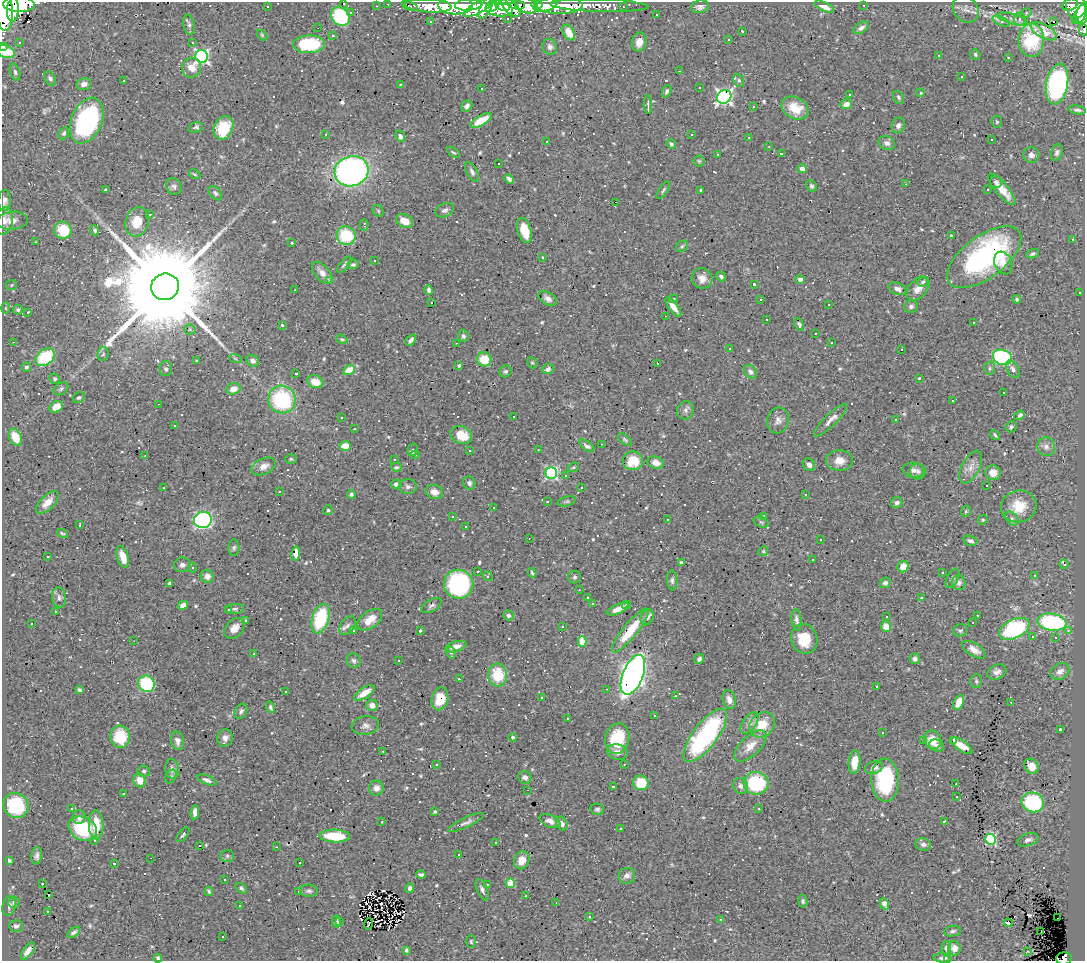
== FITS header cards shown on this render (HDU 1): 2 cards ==
NAXIS1  =                 1083
NAXIS2  =                  959

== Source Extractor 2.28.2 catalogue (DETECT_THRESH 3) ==
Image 1083 x 959 px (HDU 1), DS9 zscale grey, 1 PNG px = 1 image px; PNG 1087 x 963 px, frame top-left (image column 1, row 959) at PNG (2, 2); each listed source drawn as its Kron ellipse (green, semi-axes under 4 px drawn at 4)
Background 0.5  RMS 0.035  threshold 0.104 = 3 sigma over >= 5 px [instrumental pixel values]
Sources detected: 725; of the 725, the 500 brightest by FLUX_AUTO listed and drawn (225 fainter detections omitted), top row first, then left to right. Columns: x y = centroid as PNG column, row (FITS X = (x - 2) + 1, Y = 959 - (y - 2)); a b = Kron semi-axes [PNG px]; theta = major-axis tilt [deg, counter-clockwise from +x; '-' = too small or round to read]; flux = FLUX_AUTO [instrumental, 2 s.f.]
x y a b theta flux
343 3 3 3 - 29
19 4 16 8 -2 1300
388 4 2 2 - 6.2
455 5 17 9 0 1000
469 5 13 6 5 650
493 5 8 5 42 270
503 5 7 5 -27 350
518 5 7 4 -4 200
526 5 11 7 -16 940
537 5 5 3 - 190
545 5 13 6 14 970
599 5 49 6 -2 170
864 5 3 2 - 3.5
1070 5 8 5 16 120
267 6 3 2 - 4.6
376 6 3 2 - 4.2
410 6 9 2 -24 5.1
428 6 23 7 -4 260
559 6 24 8 0 510
1076 6 17 9 -75 310
479 7 17 5 29 510
511 7 12 6 -44 700
623 7 4 3 - 7.3
700 7 9 6 10 8
824 7 10 4 -24 17
486 8 12 5 63 330
966 9 14 12 -48 17
13 10 12 6 86 1100
499 10 14 6 -3 420
1081 10 9 3 53 270
4 11 20 8 -86 3300
350 13 4 3 - 3.2
1026 13 6 4 31 4.4
656 15 3 2 - 3
1082 15 9 6 80 280
340 16 10 8 -44 170
508 18 3 2 - 3.6
1012 19 16 5 -16 12
1020 19 6 6 - 7.2
1076 20 4 3 - 16
1001 21 9 4 -25 48
1054 21 3 3 - 520
431 22 3 2 - 3.5
189 25 10 5 -78 6.2
317 28 3 2 - 8.6
861 28 8 5 34 9.1
1083 30 6 2 -86 7.8
742 31 3 2 - 3.1
1044 31 14 7 -30 24
569 32 8 5 -60 32
262 35 6 4 -46 3.1
333 36 4 3 - 3.9
729 39 3 3 - 77
1031 40 17 12 89 91
19 42 3 3 - 6.3
639 42 9 7 78 19
192 43 3 3 - 3.9
309 44 16 9 2 140
3 46 3 2 - 15
550 47 8 7 - 8.2
6 52 9 6 -21 40
975 54 5 5 - 3.9
202 56 6 6 - 530
939 56 3 3 - 200
1008 57 3 3 - 12
192 68 10 9 - 25
679 71 3 2 - 3.3
15 72 8 5 -75 6
962 77 3 3 - 21
50 79 7 5 -61 6.5
739 80 6 5 - 5.3
123 81 3 3 - 50
84 84 7 6 - 12
1057 84 20 10 79 420
401 85 3 3 - 33
699 87 3 3 - 7.7
482 89 3 3 - 7.6
667 91 6 4 67 5.6
921 93 4 3 - 3.2
850 94 3 3 - 3.5
724 97 7 6 - 690
898 97 7 5 -58 5.1
648 104 9 2 89 9
846 104 6 5 - 14
467 106 6 5 - 7.3
753 107 3 3 - 3.2
795 108 14 10 -30 45
1077 110 9 3 -9 5.3
481 120 12 5 29 41
87 121 24 15 67 330
997 122 6 5 - 3.4
898 125 8 6 72 8.1
196 127 8 5 15 6.6
223 128 12 9 65 79
64 133 6 5 - 5.5
326 134 3 2 - 3.7
691 135 3 3 - 9.4
400 136 6 4 -67 8.1
749 138 3 2 - 3.2
992 140 3 3 - 60
546 141 3 3 - 34
887 143 8 6 -25 8.6
671 144 5 4 - 5.5
769 146 3 3 - 4.8
453 152 7 3 -34 3.2
1057 152 8 5 72 6
718 154 3 3 - 9.1
781 154 3 3 - 5.1
1031 155 8 8 - 9.9
699 161 5 5 - 3.6
498 163 3 3 - 8.2
802 169 5 4 - 11
351 171 17 15 17 700
472 172 10 5 -61 7.3
195 174 6 4 -27 3.4
509 179 5 3 - 6.1
996 182 6 5 - 6.8
906 184 3 2 - 3.2
174 186 8 7 - 7.3
811 186 6 5 - 5.2
1002 189 20 6 -50 36
106 190 3 3 - 18
663 190 10 3 56 4.4
701 190 4 3 - 4.2
988 190 3 3 - 42
215 193 8 5 -50 5.7
5 200 10 6 85 9
615 202 3 2 - 710
445 210 10 6 23 8
378 211 6 5 - 3.8
150 214 4 3 - 3.4
4 221 14 8 81 13
12 221 15 9 7 17
405 221 9 6 -27 28
137 222 15 11 72 44
364 225 5 2 - 5.3
63 230 9 8 - 64
95 230 5 4 - 7
524 230 13 7 -73 39
951 235 3 3 - 4
346 236 10 9 - 110
1073 239 3 3 - 4.6
36 242 3 3 - 4.2
292 243 3 3 - 7
682 246 6 5 - 4
1033 254 7 4 22 4.9
542 257 3 3 - 27
984 257 43 21 36 410
375 261 3 3 - 26
1003 263 12 8 -68 18
344 265 10 3 51 4.3
353 265 6 4 7 4.1
322 273 13 7 -49 15
721 277 5 4 - 5.2
702 278 10 10 - 19
800 279 4 4 - 12
330 280 3 3 - 41
923 282 5 4 - 5.1
754 284 3 3 - 4.6
11 285 5 5 - 3.2
165 287 14 13 - 89000
897 289 9 6 -20 11
918 289 14 9 48 20
295 290 3 2 - 4.1
429 290 5 3 - 6.2
1080 293 3 3 - 9.4
548 299 10 6 -33 10
673 299 4 3 - 3.2
1017 299 4 4 - 3.3
761 300 3 3 - 96
432 303 3 2 - 5.5
829 305 3 3 - 6.7
911 306 7 6 - 6.2
673 307 11 4 -53 19
5 308 6 4 -89 3
18 310 5 5 - 4.8
28 312 3 3 - 3.1
665 316 3 2 - 49
767 320 3 3 - 55
974 323 3 3 - 23
799 324 7 4 -66 5.1
282 325 3 3 - 3.1
190 329 5 5 - 3.2
815 333 3 3 - 4.9
463 336 6 5 - 5.3
342 339 6 4 -20 3.5
411 340 6 4 47 7.8
14 342 3 2 - 15
456 343 3 2 - 3.8
831 343 3 3 - 120
729 348 3 3 - 7.5
901 349 3 3 - 33
103 354 7 5 83 5.8
45 357 11 7 39 120
1002 357 10 7 -21 260
235 358 6 4 -19 3.3
484 359 7 7 - 34
196 361 3 3 - 3.9
253 361 6 5 - 9.5
532 363 6 4 -67 3.3
657 363 3 2 - 3.6
459 366 3 3 - 5
26 367 5 4 - 5.9
990 368 6 5 - 4.4
166 369 7 6 - 6.3
548 369 6 5 - 8
1013 369 9 6 -60 8.8
349 370 6 4 30 37
506 371 6 5 - 4.7
750 372 7 5 -49 8.9
296 374 3 3 - 45
919 378 4 3 - 6.3
55 379 5 5 - 4.4
315 382 8 6 -21 39
61 389 8 5 37 5.9
233 389 7 5 16 22
1003 393 3 3 - 77
79 398 6 5 - 4.8
282 399 14 13 - 210
952 401 3 2 - 4.6
158 404 3 2 - 3.6
56 407 7 5 30 29
685 410 9 8 - 9.3
1019 415 6 4 33 9.2
514 416 3 2 - 5
341 417 3 3 - 6.3
778 420 13 10 74 15
831 420 22 6 45 15
896 420 3 3 - 24
174 426 3 2 - 4
1011 427 6 5 - 5.5
354 429 3 2 - 4.9
461 435 11 8 -25 52
995 435 5 3 - 3.7
15 437 9 6 -63 52
625 440 8 4 -40 4.3
602 444 3 2 - 3
345 446 5 5 - 32
587 446 9 4 -35 10
1046 447 9 9 - 13
413 450 6 5 - 3.5
469 450 3 3 - 3.6
538 450 3 2 - 3.9
415 455 4 3 - 7.1
145 456 3 2 - 5.3
291 459 6 4 1 3.2
394 459 3 3 - 40
633 461 10 9 - 55
840 461 13 10 -2 26
656 463 8 6 -17 17
809 465 7 5 -45 11
264 466 13 8 24 17
396 467 6 4 3 3.6
573 467 6 4 22 3
971 467 18 9 62 22
913 470 11 7 -5 9.6
918 472 8 8 - 7.2
551 473 6 5 - 360
993 473 7 7 - 23
565 475 3 3 - 33
469 483 6 6 - 7.1
396 484 5 4 - 13
987 486 3 3 - 790
164 487 3 3 - 11
408 487 9 7 -1 8.2
581 487 3 3 - 21
279 492 3 3 - 150
434 492 9 7 -15 17
351 494 4 4 - 4.7
806 494 3 3 - 6.3
567 501 9 4 14 4.4
547 502 3 3 - 12
47 503 14 7 44 21
897 503 6 5 - 6.5
1019 506 18 16 14 57
493 508 3 2 - 11
328 510 5 4 - 3.9
966 511 5 4 - 3.5
452 516 3 2 - 6
763 516 3 2 - 21
1012 518 8 5 -49 5.9
203 520 9 8 - 490
667 520 3 3 - 110
983 520 5 4 - 3.7
761 522 8 5 -24 4.4
80 525 3 3 - 4.1
466 527 3 3 - 22
62 533 6 4 -30 3.1
529 538 2 2 - 3.4
820 540 3 2 - 6
970 541 7 5 -15 7.1
234 548 8 5 88 5.2
763 551 5 4 - 3.3
296 553 7 4 82 15
48 557 3 3 - 3
123 557 11 5 -73 28
812 559 3 3 - 6.9
681 563 4 3 - 4
1064 564 5 3 - 23
182 565 8 7 - 9.2
193 567 5 4 - 3.1
903 567 6 5 - 28
477 572 3 3 - 8.9
943 572 3 3 - 10
532 573 5 4 - 3.4
207 576 6 6 - 14
488 576 5 4 - 3.6
1034 576 3 3 - 6.4
574 577 6 6 - 5.5
952 578 10 5 63 6.8
672 580 10 5 -86 6.8
885 583 5 5 - 9.2
959 583 7 7 - 7.4
169 584 3 3 - 5.2
459 584 14 14 - 360
579 590 3 2 - 8.8
59 597 10 7 -80 8.8
588 597 3 3 - 4.4
921 598 3 3 - 47
593 603 3 3 - 37
183 605 5 4 - 13
627 605 5 3 - 4.1
431 606 11 5 31 6.8
235 609 9 5 5 5.5
618 609 12 4 23 17
229 610 3 3 - 7.3
56 611 3 3 - 130
508 615 5 5 - 6.1
978 615 3 3 - 160
886 616 3 3 - 17
647 617 8 6 67 6.7
321 619 15 8 72 140
245 620 3 3 - 6.2
370 620 14 8 36 28
797 620 11 5 -82 8.4
1052 622 14 8 -8 280
32 623 3 3 - 31
972 623 3 3 - 330
347 626 10 6 51 9.5
562 626 3 3 - 5.4
886 627 5 5 - 22
234 628 12 8 47 19
1014 629 16 9 25 280
354 630 3 2 - 5.2
960 630 7 6 - 5
1068 630 3 3 - 13
420 631 3 3 - 57
630 631 27 7 51 86
1032 637 3 2 - 4.4
1055 638 3 3 - 4.3
804 639 15 13 -70 62
134 641 3 2 - 4
582 641 5 4 - 65
456 647 11 5 16 17
974 650 13 6 -32 23
451 653 6 5 - 4.9
254 654 2 2 - 4.9
699 659 5 5 - 7.3
915 659 5 5 - 7.3
399 660 3 2 - 7.7
354 661 7 7 - 6.5
1060 671 10 7 31 14
997 672 10 7 23 12
498 675 11 9 -86 77
633 675 21 10 68 1200
459 679 4 2 - 3.3
976 681 7 5 80 4.6
146 684 9 8 - 150
877 686 3 2 - 4.2
607 689 3 2 - 3.9
79 690 4 3 - 4.6
285 691 3 3 - 1200
364 693 12 5 33 28
675 696 3 3 - 4.8
542 698 3 3 - 5.1
440 699 11 8 78 40
729 700 10 6 -74 15
959 702 8 4 65 32
1011 702 2 2 - 11
372 705 6 5 - 15
270 707 6 4 -72 5.3
241 711 8 5 63 6
655 715 3 3 - 41
568 719 3 3 - 59
749 723 12 7 55 13
762 725 14 11 45 46
365 726 14 9 10 13
1060 729 3 2 - 5.3
882 733 3 3 - 51
705 735 32 12 53 350
120 737 11 10 - 75
513 737 4 4 - 4.2
225 738 9 7 78 13
617 739 15 12 75 83
923 740 3 3 - 5.4
933 740 9 8 - 38
954 740 3 3 - 14
177 741 9 6 -80 11
937 745 7 6 - 9.1
750 746 20 9 43 33
962 746 12 5 -36 35
383 751 3 2 - 4.8
617 752 10 7 -12 13
855 762 12 6 84 32
624 764 3 2 - 3.5
436 765 4 3 - 3
1031 766 8 6 -53 27
874 768 9 6 18 9.3
172 769 10 7 -82 9.8
144 771 6 5 - 4.8
171 777 7 5 62 4.9
525 777 7 6 - 9.5
207 780 10 4 -21 8.7
885 780 21 14 -88 180
139 781 7 6 - 26
641 783 8 7 - 65
756 783 12 11 - 160
956 784 3 2 - 5.6
613 786 3 3 - 69
740 786 8 7 - 9.8
376 788 7 7 - 13
528 790 3 2 - 3.7
123 793 3 3 - 13
957 797 3 3 - 180
1033 802 11 9 -17 220
16 805 13 12 - 130
72 809 3 3 - 13
597 809 7 5 -10 5.7
759 809 3 3 - 19
195 812 7 4 83 11
435 812 3 3 - 3.7
79 817 7 6 - 11
550 821 11 6 -23 13
382 822 3 3 - 3
466 822 19 5 25 9.3
944 822 3 3 - 4.4
562 824 7 5 -64 9.4
96 825 14 7 -89 48
620 828 3 3 - 5.8
83 829 15 11 -28 150
183 835 9 3 50 4.4
335 836 15 6 -2 89
990 839 5 5 - 210
94 840 3 3 - 22
1028 840 11 6 18 10
496 842 3 2 - 3.8
923 844 7 6 - 8.4
200 845 3 3 - 21
276 847 3 2 - 3
458 854 3 2 - 9.7
37 856 8 5 87 7.9
227 856 7 6 - 4.7
151 858 3 2 - 18
522 860 9 7 66 25
9 861 4 4 - 3.7
114 863 3 3 - 250
299 863 3 3 - 12
421 875 5 3 - 5.4
627 876 8 8 - 12
225 880 3 3 - 18
510 883 5 4 - 37
42 884 3 3 - 23
487 885 3 3 - 5.6
241 888 6 4 -38 4.3
410 888 5 4 - 7.6
482 890 11 5 -67 8
209 891 5 3 - 4
298 891 3 2 - 3.5
309 891 9 6 -3 6.1
48 895 3 2 - 23
526 896 3 2 - 23
803 901 6 4 -82 4.1
14 902 6 5 - 6.4
556 903 3 2 - 3.1
884 904 6 4 -63 12
9 906 10 6 73 8
240 906 3 3 - 130
48 911 3 3 - 16
589 916 3 3 - 3.4
1058 918 2 2 - 5.9
721 919 3 3 - 7.7
337 922 6 4 -79 7.4
340 922 3 3 - 5.5
1008 923 4 3 - 27
368 924 5 2 - 3.9
16 926 7 6 - 8.4
953 931 8 5 10 6
74 932 7 4 35 5.2
1041 932 3 2 - 7.2
223 937 3 2 - 8.1
471 942 6 5 - 3.4
946 948 6 5 - 6.5
954 948 7 6 - 19
406 950 4 3 - 3.9
28 951 10 4 54 15
1027 951 3 2 - 27
158 958 4 4 - 4.5
943 958 9 4 -3 7.9
1064 958 8 6 1 55
948 960 4 2 - 3.6
At the frame edge (FLAGS 8, measured only in part): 9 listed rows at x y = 343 3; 19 4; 4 11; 1083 30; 3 46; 6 52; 158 958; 1064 958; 948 960
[225 fainter detections neither listed nor drawn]